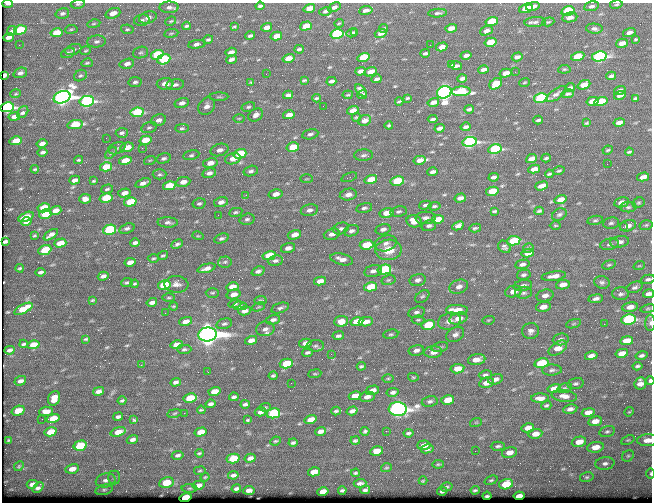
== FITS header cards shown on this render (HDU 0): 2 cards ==
NAXIS1  =                  650 / Width of table row in bytes
NAXIS2  =                  500 / Number of rows in table

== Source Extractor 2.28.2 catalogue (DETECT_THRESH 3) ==
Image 650 x 500 px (HDU 0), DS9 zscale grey, 1 PNG px = 1 image px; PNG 654 x 504 px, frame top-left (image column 1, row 500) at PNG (2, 3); each listed source drawn as its Kron ellipse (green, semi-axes under 4 px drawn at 4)
Background 363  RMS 1.2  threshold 3.7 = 3 sigma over >= 5 px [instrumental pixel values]
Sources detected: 524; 1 with non-positive FLUX_AUTO (blend fragments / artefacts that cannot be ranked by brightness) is neither listed nor drawn; of the other 523, the 500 brightest by FLUX_AUTO listed and drawn (23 fainter detections omitted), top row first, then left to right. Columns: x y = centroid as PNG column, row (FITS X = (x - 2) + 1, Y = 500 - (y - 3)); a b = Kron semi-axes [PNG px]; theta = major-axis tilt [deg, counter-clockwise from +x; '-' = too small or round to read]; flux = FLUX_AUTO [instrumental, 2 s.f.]
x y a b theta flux
8 4 5 2 - 470
78 4 7 4 8 140
616 4 6 3 10 110
260 6 4 3 - 150
533 6 7 4 14 410
591 6 7 5 12 210
169 7 9 5 1 290
334 7 7 4 27 220
309 8 6 4 16 800
526 8 7 4 18 2500
366 10 7 3 9 310
325 11 6 4 17 200
568 11 7 4 15 5100
62 13 7 5 14 200
113 13 8 5 20 770
438 13 9 4 4 200
148 17 9 6 19 410
570 17 7 5 10 420
142 20 8 5 12 210
171 21 5 3 - 92
492 21 6 4 14 3200
535 22 11 5 4 260
548 22 6 4 18 110
339 23 5 3 - 75
94 24 6 3 10 93
186 26 4 3 - 130
234 26 3 2 - 75
306 26 6 4 17 1500
267 27 5 4 - 500
384 28 4 3 - 130
451 28 6 4 16 710
71 29 6 3 8 99
127 29 6 4 -9 140
594 29 8 5 -4 250
20 30 6 4 16 3700
12 31 5 4 - 200
486 31 6 4 19 330
355 32 3 3 - 100
56 33 6 4 11 1800
171 33 7 3 8 110
352 33 5 4 - 150
381 33 6 4 18 310
629 33 6 4 16 310
337 34 6 4 14 11000
250 36 5 3 - 160
276 36 6 4 13 780
8 37 5 3 - 370
636 39 4 2 - 98
208 40 5 3 - 140
96 41 9 6 6 250
490 42 6 4 14 1700
622 43 6 4 15 500
197 44 9 4 8 330
19 45 2 2 - 73
430 45 2 2 - 150
442 47 6 4 16 660
73 49 8 5 20 190
299 49 4 3 - 170
86 51 6 3 19 100
231 52 6 4 17 370
68 53 7 4 22 190
141 53 8 5 16 180
425 53 5 3 - 170
157 55 6 4 16 4200
466 55 5 3 - 270
578 56 7 4 12 2400
599 56 7 5 12 16000
363 57 6 4 16 3400
517 57 5 3 - 280
288 58 6 4 16 810
164 59 7 5 20 4600
231 59 5 3 - 270
87 63 6 3 13 110
127 64 7 4 14 390
452 64 3 3 - 120
456 66 6 4 -2 280
483 69 5 3 - 250
564 69 6 4 6 100
360 71 5 3 - 320
370 72 6 4 19 680
515 72 2 2 - 79
20 73 7 5 20 270
506 73 6 4 13 640
266 74 2 2 - 99
4 75 4 3 - 250
80 76 7 5 31 160
611 76 5 3 - 210
462 78 5 3 - 220
377 79 5 3 - 190
304 80 3 2 - 89
331 81 5 3 - 200
135 82 6 5 - 200
251 82 4 4 - 84
524 82 5 2 - 74
165 84 8 5 4 670
496 84 7 5 34 2400
175 85 9 5 8 280
584 85 7 4 23 1200
570 87 5 3 - 160
361 90 7 4 -48 280
620 90 6 4 17 330
461 91 9 4 3 3900
444 92 7 6 - 48000
16 94 5 3 - 93
556 94 12 5 34 300
568 94 6 4 12 170
288 95 5 3 - 230
348 95 5 2 - 79
362 95 5 3 - 240
620 95 6 3 17 310
62 97 9 6 21 57000
219 97 9 4 0 150
316 98 4 2 - 100
407 98 4 2 - 90
541 98 7 4 13 10000
635 98 4 2 - 110
87 101 7 5 9 19000
399 101 4 2 - 86
592 101 6 4 14 810
433 102 6 4 16 440
601 102 7 4 13 3000
182 103 7 5 14 430
207 106 9 7 50 500
323 106 2 2 - 130
7 107 7 5 12 16000
248 107 7 5 15 160
469 109 4 3 - 170
353 110 6 4 17 550
23 112 7 5 52 280
137 112 7 4 9 5300
256 115 8 6 30 400
289 115 6 4 14 670
14 116 6 3 11 410
356 117 4 3 - 97
239 118 6 4 1 110
433 119 5 3 - 150
159 120 7 5 19 380
364 120 7 5 19 460
538 120 4 2 - 120
619 122 5 3 - 350
587 123 4 3 - 91
75 125 8 4 10 3100
389 125 4 3 - 120
466 127 5 3 - 200
149 128 8 5 14 180
182 128 7 4 2 150
439 128 5 3 - 360
122 133 6 5 - 220
310 134 8 5 12 230
106 138 2 2 - 68
145 140 6 4 15 1500
16 141 6 4 13 1500
469 142 7 5 11 19000
42 144 5 4 - 440
127 147 7 4 14 880
293 147 6 4 14 1700
117 148 9 5 20 200
142 148 2 2 - 650
495 149 7 4 12 11000
220 150 9 6 16 410
608 150 5 3 - 99
43 152 5 3 - 190
629 152 4 2 - 100
111 153 7 4 44 130
240 154 6 4 16 3500
191 155 8 4 12 180
364 155 9 5 1 250
164 158 7 5 16 180
546 158 4 2 - 110
233 159 8 5 15 740
531 159 6 4 21 360
78 160 4 3 - 100
125 160 6 4 13 1200
150 160 6 3 18 86
420 160 6 4 13 490
210 163 7 5 12 640
607 164 2 2 - 210
106 167 6 4 14 1900
35 169 4 2 - 94
534 169 6 4 11 530
251 171 7 5 15 210
559 171 6 3 18 95
433 172 5 3 - 220
209 173 7 5 13 310
160 174 7 5 1 150
549 174 4 2 - 110
349 177 8 3 20 120
493 177 5 3 - 230
643 177 6 4 15 510
306 179 6 3 0 92
75 180 5 4 - 430
371 180 6 4 14 1600
94 181 4 2 - 100
397 181 7 4 11 4500
183 182 7 5 10 520
143 183 8 4 17 360
169 186 6 4 14 2100
541 186 6 4 19 510
107 189 6 3 16 130
492 191 6 4 12 2700
124 193 6 4 15 610
275 194 7 4 13 600
246 195 3 3 - 130
348 195 8 6 11 570
106 198 6 4 13 2900
460 198 5 4 - 350
85 199 6 4 5 490
561 200 6 4 16 810
130 202 6 4 16 2800
221 202 7 5 12 370
622 202 7 5 12 570
199 203 6 5 - 170
638 203 6 5 - 130
425 205 6 4 15 200
434 206 6 3 6 140
628 207 8 5 1 180
44 208 6 4 13 1700
364 208 8 5 12 240
56 210 6 4 17 530
309 210 9 5 12 340
495 211 4 3 - 100
539 211 4 2 - 120
236 212 7 4 11 150
399 212 8 5 11 200
387 213 7 5 12 1000
45 214 6 4 13 3100
559 214 8 5 31 180
218 215 3 2 - 77
26 217 8 4 22 1100
426 218 10 6 2 330
247 219 7 5 17 200
438 219 6 4 10 1600
595 220 8 4 11 150
414 221 7 6 - 990
26 222 5 4 - 330
168 222 10 5 -1 260
611 223 8 5 9 200
555 225 6 3 0 77
646 225 6 5 - 130
429 226 7 5 17 230
458 226 6 4 26 320
628 226 8 5 18 510
623 227 3 2 - 260
127 228 8 5 20 200
341 228 8 5 21 230
475 228 6 2 13 120
383 229 7 5 15 340
110 230 7 5 15 6000
351 231 8 5 18 280
332 234 8 5 16 420
51 235 8 3 34 370
294 235 7 4 17 650
34 236 4 2 - 79
198 236 6 3 -17 89
221 238 7 4 20 200
5 241 4 3 - 90
514 241 7 4 10 4700
620 242 9 6 9 400
60 243 6 4 16 1100
135 243 5 3 - 260
386 243 11 7 17 430
177 244 6 4 26 180
610 244 9 5 12 270
367 245 7 4 6 2700
504 247 7 5 -44 200
288 248 7 5 15 450
528 248 5 4 - 130
45 250 6 5 - 2200
389 250 13 10 3 1500
528 253 6 4 10 640
163 255 5 3 - 100
269 256 6 4 12 2500
153 258 5 3 - 110
342 259 11 5 -14 590
275 261 8 5 6 220
130 262 5 4 - 540
225 262 7 5 3 170
522 264 7 4 9 280
609 265 7 4 20 130
639 266 6 3 18 87
20 268 4 2 - 99
207 268 9 4 16 430
384 269 7 5 13 6800
258 271 7 4 20 250
373 271 9 5 13 370
41 272 5 3 - 180
524 275 7 5 13 190
103 276 5 4 - 320
554 276 12 4 8 560
648 279 7 4 12 180
388 280 7 5 15 160
418 280 8 6 14 350
320 281 6 4 11 640
602 282 8 6 -13 220
127 283 6 3 6 120
135 284 4 3 - 110
176 284 12 8 -3 420
164 285 6 4 14 5400
563 285 7 4 11 640
523 286 9 5 9 330
232 287 6 4 11 860
371 287 6 4 13 2300
459 287 9 6 19 530
635 287 8 5 21 210
513 291 8 6 14 670
212 293 6 5 - 130
524 293 8 6 4 230
234 294 7 5 14 680
621 294 8 6 -2 240
648 294 5 4 - 320
422 296 8 5 37 170
545 296 9 6 15 450
169 298 6 3 0 93
596 299 7 4 8 280
92 300 3 2 - 77
260 300 6 4 2 110
152 302 5 3 - 290
235 304 6 4 7 140
173 306 4 2 - 86
240 306 7 4 0 160
259 307 7 3 21 94
543 307 7 5 11 710
630 307 8 5 11 540
280 308 9 5 17 230
23 309 10 4 27 1500
648 309 7 3 9 100
457 310 11 5 -1 1400
245 311 6 4 15 430
416 312 8 5 14 270
165 313 2 2 - 75
458 318 9 5 17 930
628 319 7 5 8 13000
273 320 7 4 16 290
418 320 6 4 1 120
489 320 6 4 10 110
185 321 6 4 12 500
341 321 7 5 5 920
449 321 11 8 17 550
357 322 6 4 12 1700
366 322 7 4 11 730
650 323 8 5 88 210
224 324 8 5 15 180
574 324 8 3 19 100
604 324 2 2 - 330
428 325 7 5 12 3600
265 329 9 7 10 380
531 331 8 8 - 360
208 334 9 7 5 110000
391 334 7 5 9 150
455 334 9 6 30 370
338 336 6 4 8 200
86 339 4 3 - 98
561 339 8 6 6 280
251 340 6 4 15 490
627 341 6 4 10 1100
305 343 6 4 10 400
24 344 4 3 - 120
33 345 6 4 14 1100
177 345 6 4 9 1100
315 346 9 5 2 190
440 347 8 4 15 170
558 348 10 6 34 1000
184 349 7 4 1 140
10 350 5 3 - 200
416 350 8 5 12 350
308 352 5 3 - 170
433 352 9 6 4 570
622 353 6 4 12 770
331 354 2 2 - 180
641 355 6 4 14 210
591 356 6 4 13 430
477 360 9 5 11 960
286 363 6 4 14 2600
541 363 7 4 13 3900
141 365 3 2 - 95
361 366 4 3 - 120
637 366 5 3 - 160
457 369 7 4 9 1200
552 370 10 5 2 250
208 372 3 2 - 78
315 374 6 3 7 94
485 375 7 4 8 210
273 376 4 3 - 130
413 377 5 4 - 99
388 378 6 4 0 100
495 379 7 5 13 440
20 381 6 4 18 300
650 381 4 3 - 280
176 382 5 3 - 240
291 383 3 2 - 77
486 383 7 5 12 610
640 383 6 5 - 510
576 384 8 5 15 180
554 388 6 4 12 800
565 388 8 4 16 140
372 390 7 4 14 490
98 391 5 4 - 350
214 391 6 4 14 970
393 392 6 4 9 240
355 396 6 4 12 780
564 396 13 6 -8 480
234 397 5 4 - 190
367 397 7 5 13 410
54 398 7 5 70 940
190 398 7 4 10 2400
540 398 9 5 1 500
122 400 4 3 - 120
448 400 6 4 14 1300
430 401 8 5 11 210
210 404 5 4 - 240
245 404 4 3 - 180
546 405 5 3 - 150
265 407 6 4 7 99
398 409 9 7 -4 51000
570 409 7 4 11 300
201 410 4 2 - 110
18 411 7 5 17 1400
46 411 7 4 4 740
336 411 5 3 - 130
352 411 5 4 - 340
260 412 6 4 15 320
588 412 6 4 12 630
629 412 5 4 - 83
174 413 7 3 10 91
184 413 2 2 - 82
273 413 7 5 12 7700
118 417 5 3 - 180
53 418 6 4 13 1400
42 419 2 2 - 140
133 419 4 3 - 250
248 420 3 3 - 94
311 420 6 4 16 960
595 421 7 5 11 710
476 422 6 4 18 94
528 428 6 4 12 620
320 431 5 4 - 350
365 431 4 3 - 140
386 431 2 2 - 410
51 432 6 4 15 1400
118 432 8 4 16 1200
201 432 6 4 15 940
607 432 8 5 15 190
408 433 5 3 - 150
535 434 7 5 10 650
132 439 6 4 20 280
9 440 4 3 - 100
355 440 5 3 - 140
628 440 7 4 24 130
647 440 10 6 2 590
275 441 5 3 - 96
293 442 4 3 - 160
579 442 7 5 13 880
424 445 6 4 2 670
80 446 7 5 14 4500
498 446 7 4 3 170
595 447 8 5 10 910
427 449 7 4 11 230
377 451 6 4 11 880
475 451 2 2 - 250
509 452 8 5 13 610
199 453 4 3 - 110
178 455 6 4 10 210
628 456 6 5 - 160
233 458 6 5 - 1800
250 458 5 4 - 310
605 463 10 6 8 320
438 464 5 4 - 98
19 466 5 4 - 93
386 468 5 3 - 76
72 469 7 4 14 640
200 471 6 3 9 89
314 472 6 4 13 1100
356 473 4 3 - 110
651 474 5 3 - 99
233 475 5 3 - 200
205 477 4 3 - 82
587 477 7 5 14 160
114 478 7 6 - 210
106 480 10 7 12 370
491 480 7 4 21 130
423 481 4 3 - 72
166 483 7 5 12 2400
360 483 6 3 4 200
32 484 5 4 - 330
506 484 7 5 17 2400
198 485 6 4 15 450
446 487 6 4 16 120
38 488 6 3 42 230
189 488 8 4 0 140
236 488 5 3 - 180
104 490 9 5 13 180
249 490 5 4 - 320
342 490 4 3 - 130
365 490 5 3 - 140
475 490 4 3 - 130
442 491 5 3 - 190
323 492 6 4 13 690
487 496 4 3 - 120
519 496 5 3 - 460
185 498 6 4 14 3300
At the frame edge (FLAGS 8, measured only in part): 9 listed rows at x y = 8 4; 78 4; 616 4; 648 279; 648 294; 650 323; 650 381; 647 440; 651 474
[23 fainter detections neither listed nor drawn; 1 non-positive-flux detection neither listed nor drawn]